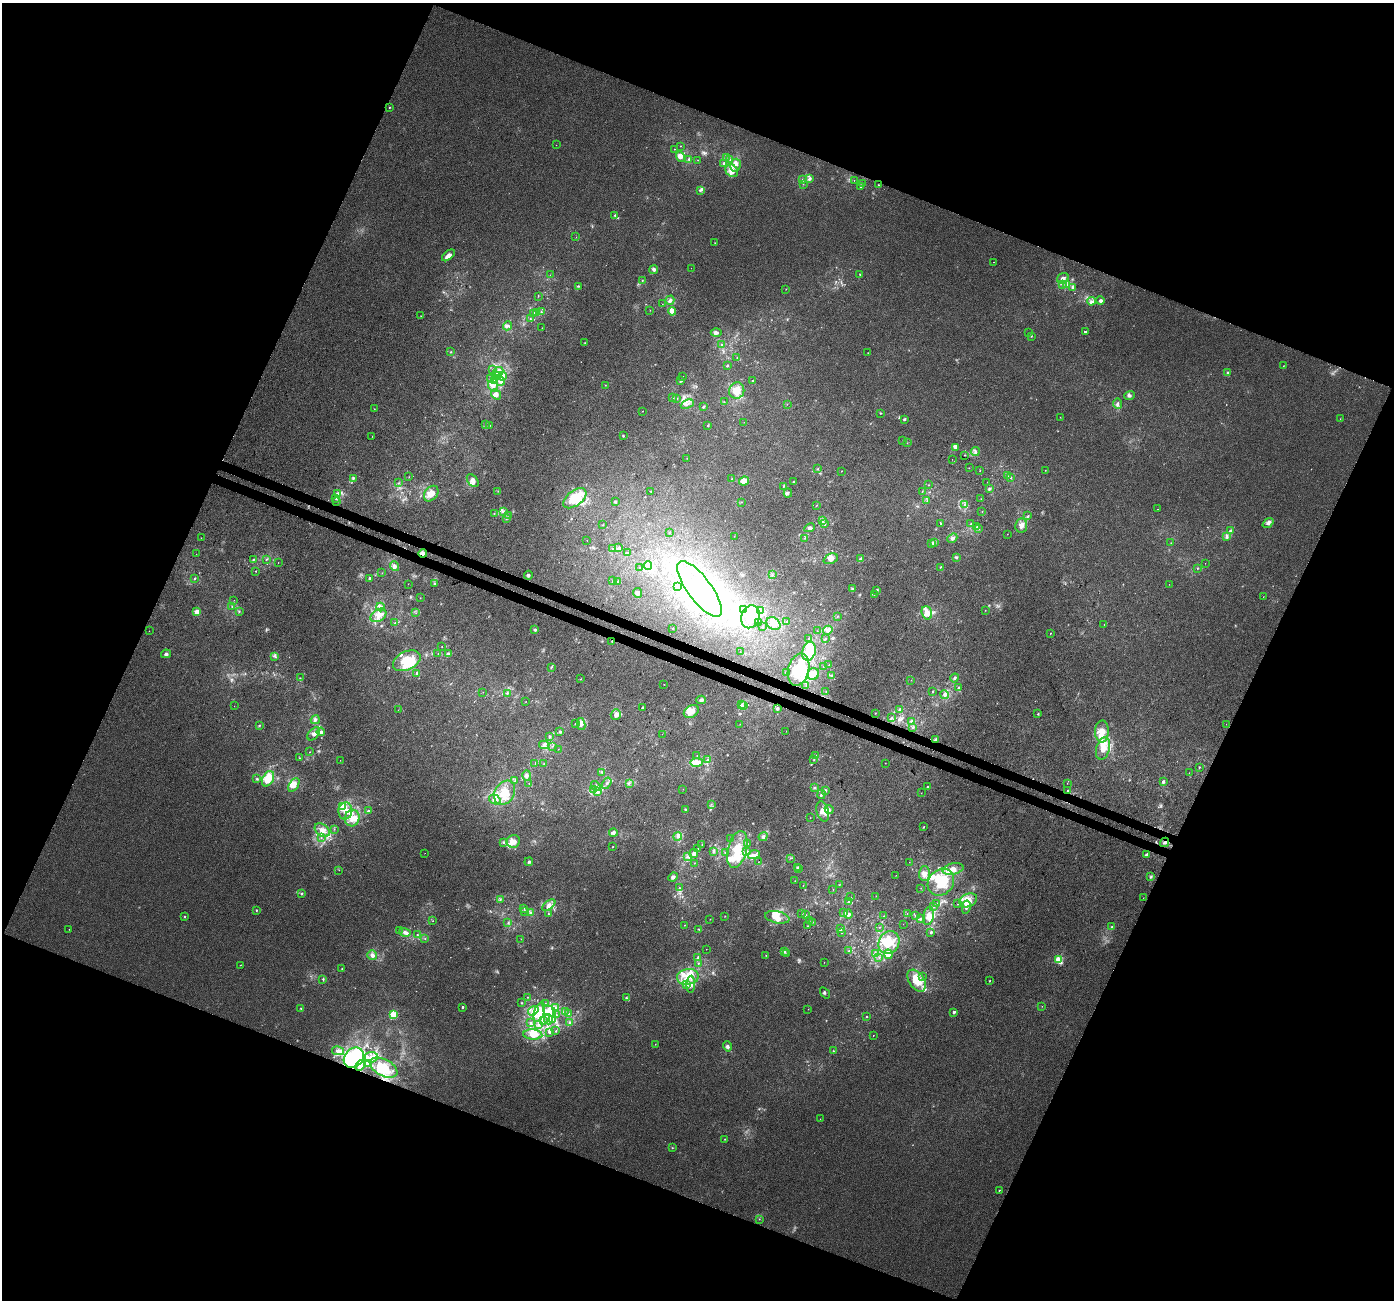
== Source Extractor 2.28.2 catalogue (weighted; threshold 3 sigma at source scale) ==
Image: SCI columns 34-5599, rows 327-5517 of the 5625 x 5778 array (HDU 1 of 3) = the unmasked area's bounding box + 8 px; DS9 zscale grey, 4 x 4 block average (1 PNG px = mean of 4 x 4 image px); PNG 1396 x 1302 px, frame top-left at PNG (2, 3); each listed source drawn as its Kron ellipse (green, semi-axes under 4 px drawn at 4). Shown black and unused: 43% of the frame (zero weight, under 3 of 4 exposures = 5% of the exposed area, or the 3 px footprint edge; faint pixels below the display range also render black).
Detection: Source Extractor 2.28.2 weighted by HDU 2 'WHT'. Background 0.00162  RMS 0.0036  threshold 0.0163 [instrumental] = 3 sigma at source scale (4.5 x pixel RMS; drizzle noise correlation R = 1.50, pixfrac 1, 0.0396/0.0396 arcsec/px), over >= 5 px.
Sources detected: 659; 13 too faint to see at this stretch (4 x 4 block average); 37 inside a brighter object's white glare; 2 cosmic-ray / hot-pixel residue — neither listed nor drawn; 16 coinciding with a brighter row at this scale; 95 inside a brighter listed object's ellipse — not listed separately; the other 496 listed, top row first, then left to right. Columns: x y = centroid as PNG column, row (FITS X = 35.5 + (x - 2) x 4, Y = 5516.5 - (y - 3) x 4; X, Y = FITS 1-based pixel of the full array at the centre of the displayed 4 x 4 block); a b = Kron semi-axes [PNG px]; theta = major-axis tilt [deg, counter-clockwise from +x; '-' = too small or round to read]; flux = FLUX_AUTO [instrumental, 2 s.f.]
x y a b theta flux
389 107 2 2 - 1.9
556 145 2 2 - 0.69
681 146 2 2 - 0.59
674 149 2 2 - 0.67
680 156 5 4 - 13
726 158 2 2 - 0.87
689 159 2 2 - 2.5
730 159 2 2 - 0.87
698 160 2 2 - 0.59
724 163 4 3 - 2.8
735 165 6 5 - 13
732 171 7 5 -48 20
810 179 3 2 - 4.5
802 180 2 2 - 1.7
854 180 2 2 - 0.56
803 184 2 2 - 0.88
862 184 3 2 - 1.5
878 185 2 2 - 0.79
861 186 2 2 - 3.7
700 190 3 2 - 2.5
615 215 2 2 - 2.2
576 237 2 2 - 0.59
715 243 2 2 - 0.96
448 255 7 4 38 9.3
993 262 2 2 - 0.49
691 268 2 2 - 0.45
654 269 4 3 - 5
860 274 2 2 - 1.5
550 275 2 2 - 0.58
1063 279 6 5 - 13
642 280 2 2 - 1.1
1062 284 2 2 - 1.8
1067 285 3 2 - 3.2
578 286 3 2 - 1.5
1072 288 3 3 - 2.7
786 289 2 2 - 0.75
538 296 2 2 - 0.62
670 300 5 3 - 5.8
1091 301 4 3 - 5.5
1100 301 4 4 - 4.5
662 304 2 2 - 0.46
650 310 2 2 - 0.57
541 311 2 2 - 1.2
672 311 4 3 - 16
537 312 2 2 - 2.2
534 313 3 2 - 3
421 316 2 2 - 0.64
530 319 2 2 - 1.1
507 326 5 3 - 4.5
542 328 2 2 - 0.89
1028 332 2 2 - 0.35
1085 332 2 2 - 1.7
716 333 5 4 - 5.8
1031 336 2 2 - 1.8
585 343 2 2 - 0.91
722 344 2 2 - 2.8
451 352 2 2 - 1.1
868 353 2 2 - 0.78
737 358 2 2 - 1.1
727 366 2 2 - 1.8
1283 366 2 2 - 0.63
493 370 2 2 - 1.6
498 371 5 3 - 6.4
1228 373 4 3 - 3.5
496 375 4 2 - 2
498 375 3 2 - 3.7
503 376 4 4 - 6.6
683 376 2 2 - 0.32
491 378 4 3 - 3.9
495 380 3 2 - 1.7
501 381 4 3 - 5.9
680 381 3 3 - 2.6
753 381 2 2 - 1.5
605 385 2 2 - 0.58
493 386 5 4 - 9.4
737 391 8 7 - 32
496 394 5 4 - 13
1130 396 5 3 - 4.5
673 398 2 2 - 1.2
677 398 2 2 - 0.58
724 402 2 2 - 0.55
687 404 7 2 24 4.4
787 404 2 2 - 0.52
1118 404 5 3 - 4.8
703 407 2 2 - 3.4
374 409 2 2 - 0.55
642 411 2 2 - 1
881 413 2 2 - 0.79
1060 417 2 2 - 0.7
1340 419 2 2 - 0.54
904 420 3 2 - 2.6
744 422 2 2 - 0.33
486 424 2 2 - 1.7
490 425 2 2 - 0.75
708 426 2 2 - 2.8
372 436 2 2 - 0.48
623 436 2 2 - 2.3
903 440 2 2 - 0.45
907 443 2 2 - 0.53
955 447 4 3 - 8.1
975 452 4 3 - 3.9
965 455 2 2 - 0.89
687 458 2 2 - 0.65
952 459 2 2 - 0.45
818 468 2 2 - 1
969 468 2 2 - 0.46
1045 470 2 2 - 0.67
841 471 2 2 - 0.96
980 471 2 2 - 1
1008 476 2 2 - 0.8
409 477 2 2 - 0.73
353 478 3 3 - 2.4
1011 478 2 2 - 1.4
732 479 2 2 - 1.5
473 481 7 5 -53 12
744 481 5 4 - 16
793 482 2 2 - 1.1
987 482 2 2 - 0.34
399 483 2 2 - 0.64
928 485 2 2 - 0.44
783 486 3 2 - 1.9
989 488 3 3 - 2.6
498 491 2 2 - 0.48
922 491 2 2 - 0.82
651 492 2 2 - 0.82
788 493 4 3 - 3.6
337 494 4 4 - 5.3
431 494 8 6 51 22
336 498 2 2 - 1.6
575 498 13 7 38 73
981 499 2 2 - 0.48
927 500 2 2 - 1.3
337 502 2 2 - 0.93
615 502 3 2 - 2.3
742 502 2 2 - 0.56
965 504 2 2 - 1.4
817 505 2 2 - 0.68
1158 509 2 2 - 0.46
982 511 2 2 - 0.93
503 512 3 2 - 2.5
494 514 2 2 - 1.1
508 515 2 2 - 0.6
1028 516 3 2 - 2.1
507 519 3 2 - 1.1
823 521 2 2 - 1.7
824 523 3 2 - 2.9
940 523 2 2 - 2.1
1268 523 6 4 38 6
971 524 2 2 - 1.2
603 525 2 2 - 0.86
1021 526 7 6 - 12
977 527 2 2 - 1.5
810 528 5 3 - 5.4
979 529 2 2 - 0.89
1231 531 4 3 - 5.7
669 532 2 2 - 1
1007 534 2 2 - 0.43
734 536 2 2 - 0.54
1226 537 4 2 - 2.8
201 538 2 2 - 0.46
805 538 2 2 - 1.2
952 538 5 3 - 4.7
587 540 2 2 - 0.36
934 542 3 2 - 7.6
932 543 2 2 - 1.6
1171 543 2 2 - 0.44
619 548 3 2 - 3
612 549 2 2 - 1
628 552 3 2 - 1.3
423 553 4 3 - 11
196 554 2 2 - 0.43
956 558 4 2 - 2.2
254 559 2 2 - 1.9
266 559 2 2 - 1
831 559 7 5 24 9.8
861 559 4 4 - 6.8
278 563 2 2 - 0.44
1205 563 2 2 - 0.57
648 565 4 3 - 4.8
394 566 5 4 - 7.5
940 567 2 2 - 1.3
639 568 2 2 - 0.56
1197 569 2 2 - 0.77
256 571 2 2 - 0.89
382 573 2 2 - 0.55
528 575 4 3 - 3.6
772 575 3 2 - 1.5
195 578 2 2 - 2.6
370 578 3 2 - 3.7
613 581 2 2 - 2
617 582 3 2 - 1.3
435 583 4 2 - 1.6
408 584 2 2 - 0.59
1169 584 2 2 - 0.49
677 587 2 2 - 0.72
852 588 2 2 - 1.1
700 589 34 12 -53 130
877 590 3 3 - 2.6
638 593 5 4 - 5.1
874 595 2 2 - 0.84
1263 597 2 2 - 0.51
420 598 2 2 - 0.77
234 600 2 2 - 0.42
232 607 3 2 - 1.3
380 607 4 3 - 4.7
744 609 3 2 - 2.3
985 610 2 2 - 0.52
761 611 3 2 - 1.4
197 612 2 2 - 72
239 612 2 2 - 1.6
416 613 2 2 - 0.55
927 613 7 5 -73 19
378 615 8 6 32 17
838 616 2 2 - 1.1
750 617 12 9 73 54
758 622 4 2 - 3.1
786 622 2 2 - 0.83
395 623 2 2 - 0.8
773 624 7 6 - 17
1104 625 2 2 - 0.58
763 627 2 2 - 1.3
672 629 2 2 - 0.85
535 630 4 2 - 2.9
828 630 5 3 - 7.2
149 631 2 2 - 1.7
817 631 2 2 - 0.48
1050 633 2 2 - 1
808 639 3 2 - 2.1
825 639 3 2 - 1.2
612 641 2 2 - 0.8
442 646 2 2 - 0.64
809 651 9 6 73 87
740 652 2 2 - 0.38
166 654 5 4 - 4.9
438 654 2 2 - 1.3
449 654 4 4 - 5
275 656 3 2 - 2.7
407 661 15 9 26 73
829 665 2 2 - 0.98
551 667 3 2 - 2.2
823 667 2 2 - 0.57
799 670 16 10 75 84
417 673 3 2 - 2.8
786 673 2 2 - 0.88
813 674 6 5 - 15
831 675 2 2 - 1.4
300 678 2 2 - 1.2
954 678 4 3 - 3.3
581 679 2 2 - 0.79
911 680 2 2 - 0.46
664 684 2 2 - 0.69
806 686 2 2 - 0.74
959 688 3 3 - 3.2
826 691 2 2 - 0.99
483 692 2 2 - 0.42
933 692 2 2 - 1.6
507 693 3 2 - 1.9
944 694 5 4 - 6.1
701 700 4 3 - 6.3
526 702 2 2 - 0.47
741 705 3 2 - 2.5
744 705 3 2 - 2.5
234 706 2 2 - 0.44
642 708 3 2 - 2.5
777 708 3 2 - 3.8
900 709 3 2 - 2.4
398 710 2 2 - 0.64
691 711 8 6 33 21
875 713 2 2 - 0.73
616 714 5 5 - 9.1
1038 714 2 2 - 1.8
892 718 3 2 - 2.7
315 720 5 4 - 5.4
912 721 4 2 - 3.3
575 723 2 2 - 0.84
581 724 6 4 -81 13
740 724 2 2 - 0.53
1226 724 2 2 - 0.43
259 725 2 2 - 2.1
913 727 3 2 - 2.3
786 731 2 2 - 0.51
1102 731 11 6 88 21
321 732 4 3 - 6.7
560 732 3 3 - 2.5
314 734 8 5 47 11
662 734 2 2 - 0.37
549 736 3 2 - 2.6
936 740 2 2 - 8.3
544 745 5 3 - 6.1
552 746 2 2 - 1.4
1103 748 11 6 74 26
558 749 2 2 - 0.56
309 752 2 2 - 0.73
697 755 2 2 - 0.49
815 756 4 2 - 2.8
300 758 2 2 - 0.86
814 759 2 2 - 1.6
340 760 2 2 - 0.5
708 760 3 2 - 1.3
696 762 6 4 2 28
535 763 2 2 - 0.7
885 763 2 2 - 0.38
544 764 2 2 - 0.65
1199 767 3 2 - 1.4
602 773 2 2 - 1.2
1189 773 2 2 - 0.34
527 775 5 4 - 6.1
257 779 3 2 - 1.9
268 779 8 5 61 43
515 781 4 2 - 1.7
1163 782 3 2 - 4
529 783 2 2 - 0.65
607 783 6 2 56 4.6
629 783 2 2 - 0.95
1067 783 2 2 - 0.74
294 785 7 4 57 15
596 786 5 3 - 5.9
927 787 2 2 - 1.7
815 788 3 2 - 1.8
593 789 3 3 - 3.3
683 789 2 2 - 0.5
825 790 3 2 - 3.1
1068 791 2 2 - 3.1
597 792 3 3 - 3.8
505 793 13 9 59 45
921 793 2 2 - 0.4
821 794 4 2 - 2.7
495 800 6 4 -32 9.8
711 804 2 2 - 0.72
342 806 4 3 - 35
685 809 2 2 - 2.1
829 809 4 2 - 2.9
345 811 8 7 - 24
368 811 3 3 - 4.3
823 811 10 6 -73 15
352 818 8 7 - 23
810 818 2 2 - 0.44
924 827 2 2 - 1.4
334 829 2 2 - 0.47
322 830 8 5 -39 16
613 833 4 3 - 8.2
678 836 4 3 - 6.1
321 837 2 2 - 0.97
763 837 5 4 - 5
731 838 2 2 - 0.52
513 841 7 6 - 17
1165 842 5 3 - 4.4
503 843 3 2 - 1.9
748 843 2 2 - 1
702 844 2 2 - 0.72
612 847 2 2 - 1.1
698 848 2 2 - 0.85
737 849 19 9 76 57
713 851 4 2 - 2.4
725 852 2 2 - 0.71
746 852 3 2 - 2.8
425 853 2 2 - 0.38
694 853 5 4 - 6.3
754 855 6 3 16 7.4
1147 855 4 3 - 6.5
688 857 2 2 - 1.6
790 858 2 2 - 0.91
529 862 4 3 - 3.8
758 862 2 2 - 0.56
909 862 2 2 - 0.39
694 863 2 2 - 0.62
797 867 4 2 - 1.9
799 869 2 2 - 1.4
953 869 10 5 12 20
339 870 2 2 - 0.44
924 873 7 5 88 13
896 875 2 2 - 0.41
673 877 5 3 - 5.4
1151 877 3 2 - 2.3
795 881 2 2 - 0.49
941 882 14 12 47 72
839 885 2 2 - 0.69
803 886 2 2 - 0.55
679 888 2 2 - 1.3
921 888 2 2 - 0.56
833 889 2 2 - 0.68
301 893 2 2 - 2
876 896 2 2 - 0.56
851 897 2 2 - 0.45
1143 898 2 2 - 0.51
500 900 2 2 - 1.4
968 900 9 6 22 32
849 902 2 2 - 2.6
937 904 3 2 - 2.7
958 904 2 2 - 0.99
549 905 7 3 38 8.7
934 907 2 2 - 0.84
966 907 7 3 79 8.3
524 909 2 2 - 0.65
256 910 2 2 - 4.2
524 911 2 2 - 1.1
530 912 4 2 - 3
802 913 2 2 - 0.52
843 913 2 2 - 1
548 914 2 2 - 1
848 914 4 3 - 5.7
907 914 2 2 - 0.59
805 915 3 2 - 2.3
185 916 2 2 - 3.1
725 916 2 2 - 1.2
884 916 2 2 - 0.55
915 916 2 2 - 1.1
929 916 9 5 80 15
777 917 12 6 -12 19
710 919 2 2 - 0.57
921 919 3 2 - 3.2
433 921 2 2 - 0.67
809 921 2 2 - 0.88
813 922 2 2 - 0.48
508 923 2 2 - 0.95
903 924 2 2 - 0.46
685 925 2 2 - 0.8
807 926 2 2 - 0.83
879 927 2 2 - 0.56
1112 927 3 2 - 1.9
69 929 2 2 - 0.66
699 929 3 2 - 1.6
841 929 3 3 - 2.8
399 931 2 2 - 0.59
405 932 6 3 -15 6.8
931 932 2 2 - 4.8
842 933 2 2 - 0.68
417 935 2 2 - 0.8
425 939 2 2 - 0.85
521 939 2 2 - 0.7
889 942 12 10 60 43
706 949 2 2 - 0.42
849 951 2 2 - 1.1
785 952 3 2 - 2.6
786 954 2 2 - 0.96
876 954 2 2 - 2.6
888 954 5 4 - 26
372 955 5 4 - 8.5
766 955 2 2 - 0.73
879 957 2 2 - 1.4
698 958 4 2 - 2.8
1059 960 2 2 - 160
824 962 2 2 - 0.37
698 963 2 2 - 1.4
240 965 2 2 - 0.66
342 969 2 2 - 2.1
923 976 2 2 - 1.1
688 977 11 8 8 33
323 979 3 2 - 1.9
917 981 12 7 -56 43
989 981 2 2 - 1.9
691 984 8 3 87 9.7
686 985 4 2 - 4.3
825 993 6 2 -54 2.2
527 997 2 2 - 0.88
626 998 3 2 - 1.9
522 1003 2 2 - 1.1
545 1004 2 2 - 2.1
1042 1006 2 2 - 0.44
463 1007 2 2 - 4.1
301 1008 2 2 - 1.3
555 1008 2 2 - 1.9
808 1009 2 2 - 0.49
533 1011 5 3 - 7.8
550 1011 7 5 -29 19
565 1011 2 2 - 0.68
539 1012 10 5 72 23
954 1012 2 2 - 13
568 1013 2 2 - 1.9
393 1015 2 2 - 160
556 1015 2 2 - 1.4
866 1016 2 2 - 1.6
548 1019 5 4 - 7.8
552 1019 2 2 - 1.4
544 1020 2 2 - 3.7
531 1023 3 3 - 2.6
570 1023 4 3 - 3.7
539 1025 2 2 - 1.7
556 1031 2 2 - 1.6
549 1032 4 2 - 3
533 1035 9 5 -5 27
873 1035 2 2 - 0.67
655 1044 2 2 - 0.58
728 1046 5 3 - 5.2
338 1051 6 4 -12 7.9
833 1051 3 2 - 0.9
371 1057 6 5 - 13
354 1058 11 9 48 190
369 1064 4 2 - 16
360 1066 5 4 - 7
384 1068 15 8 -27 58
820 1119 2 2 - 0.62
725 1139 2 2 - 1.3
672 1148 2 2 - 1.1
999 1190 2 2 - 1.7
759 1219 2 2 - 0.79
Overlapping masked pixels (flux is a lower limit): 5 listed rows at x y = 423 553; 936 740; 1165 842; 354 1058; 384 1068
Diffuse or blended objects may show on this block-average render without a row.